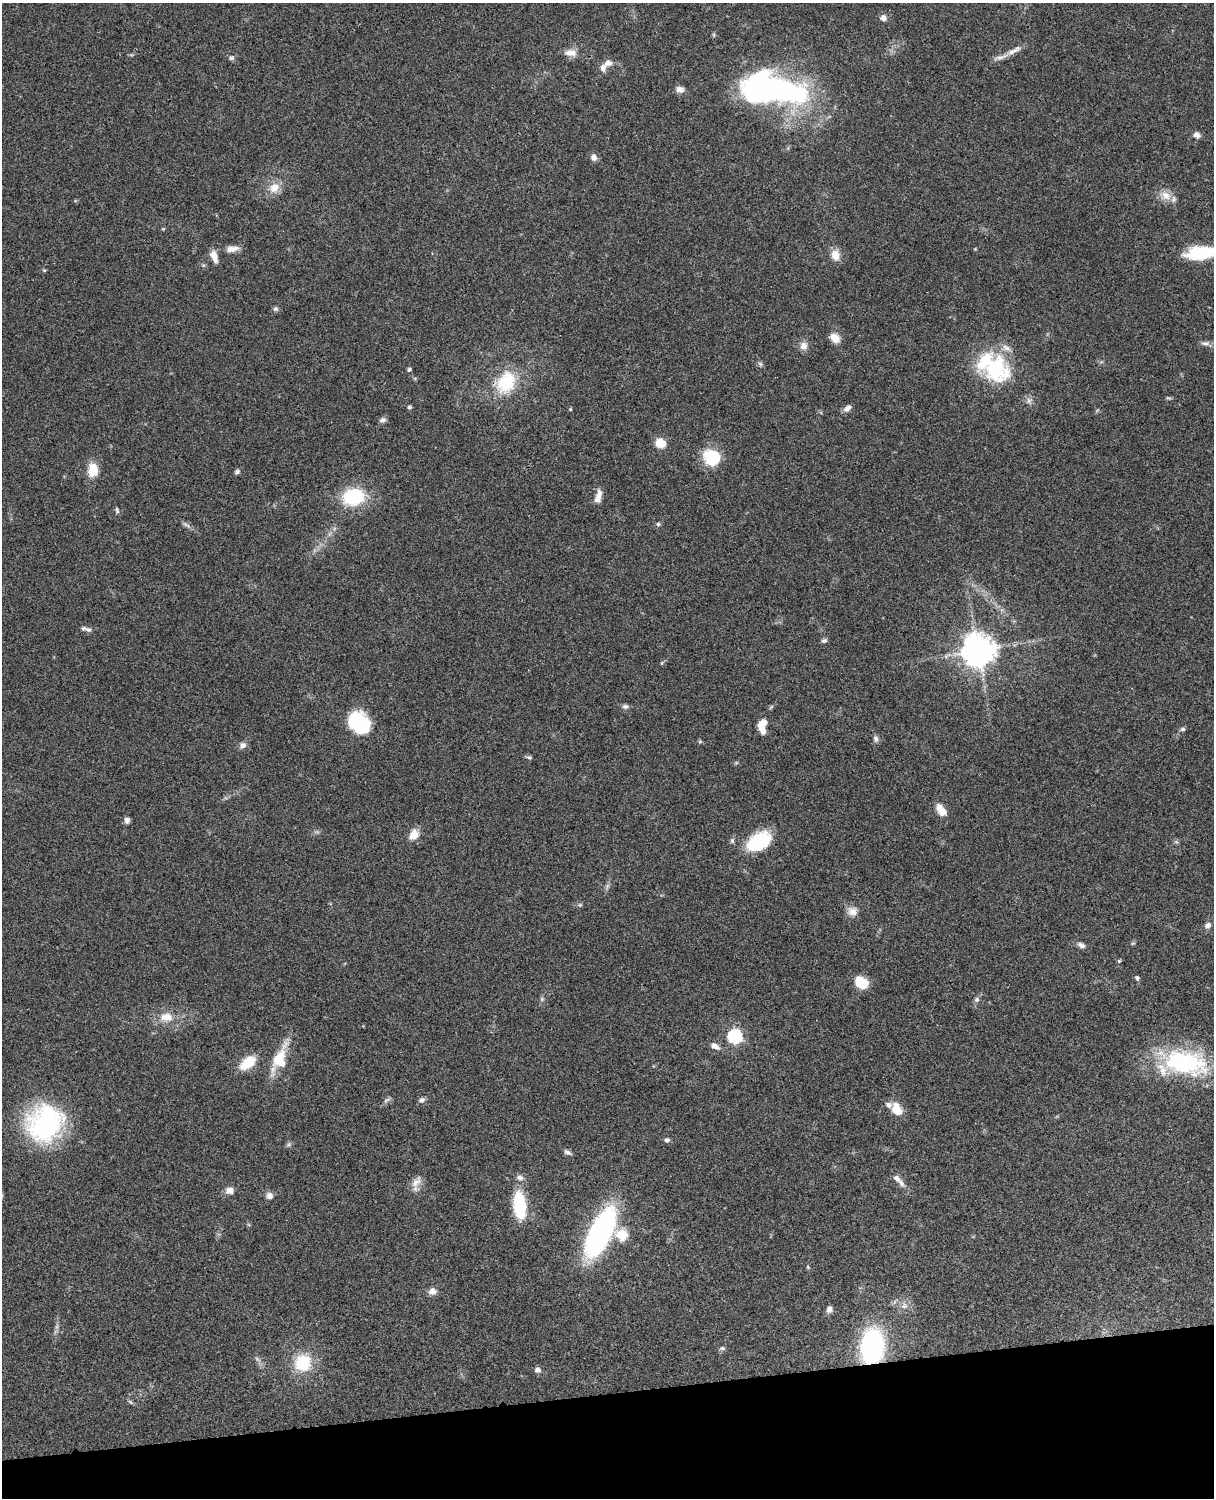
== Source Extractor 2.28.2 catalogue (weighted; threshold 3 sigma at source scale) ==
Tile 10 of 4 x 3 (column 2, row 3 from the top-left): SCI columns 1333-2544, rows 277-1772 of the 5087 x 4926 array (HDU 1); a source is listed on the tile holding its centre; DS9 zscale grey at full resolution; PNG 1216 x 1500 px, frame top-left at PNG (2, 3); no overlay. Shown black and unused: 7% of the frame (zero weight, under 3 of 4 exposures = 6% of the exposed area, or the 3 px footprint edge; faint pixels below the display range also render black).
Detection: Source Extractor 2.28.2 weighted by HDU 2 'WHT'; one run over the whole footprint, this tile lists its part. Background 0.0768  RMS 0.0058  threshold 0.0259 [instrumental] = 3 sigma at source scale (4.5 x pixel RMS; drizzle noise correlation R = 1.50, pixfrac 1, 0.05/0.05 arcsec/px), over >= 5 px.
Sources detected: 115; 4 too faint to see at this stretch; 3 inside a brighter object's white glare — not listed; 9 inside a brighter listed object's ellipse — not listed separately; the other 99 listed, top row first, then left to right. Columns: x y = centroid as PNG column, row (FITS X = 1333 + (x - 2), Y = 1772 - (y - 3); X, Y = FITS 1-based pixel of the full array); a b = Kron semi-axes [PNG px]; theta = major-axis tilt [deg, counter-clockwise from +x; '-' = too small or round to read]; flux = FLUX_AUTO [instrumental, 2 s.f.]
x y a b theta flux
883 18 9 8 - 2.5
1014 50 25 6 28 4.7
571 53 18 10 -4 4.9
231 58 8 6 41 1.4
608 63 11 8 5 3.4
679 89 11 8 -8 3.1
779 89 50 23 -11 130
1197 135 8 7 - 2.6
594 157 8 7 - 3.1
274 188 15 13 40 7.5
1165 195 18 12 -22 6.6
163 229 5 4 - 0.57
232 249 19 8 10 4.4
1200 253 30 13 6 29
835 255 12 9 -77 7.1
214 257 16 7 -73 4.9
44 270 4 4 - 0.77
275 309 6 6 - 1.4
835 338 11 8 -39 6.8
1205 343 13 6 0 2.2
804 346 11 10 - 3.8
760 364 7 5 -45 1.2
995 368 26 23 -53 56
409 369 4 4 - 1.4
506 382 28 21 57 30
1029 401 10 7 52 2.3
409 407 4 4 - 1.4
847 408 10 6 37 2.8
570 409 4 4 - 0.57
382 420 8 6 28 1.9
660 443 11 10 - 8.3
711 457 19 17 -41 21
93 470 16 12 86 11
237 472 6 5 - 1.4
598 496 18 7 75 4.6
354 497 19 14 9 39
117 510 7 4 -81 1.2
658 524 6 5 - 1
187 525 15 4 -35 2.1
89 630 8 6 1 1.7
824 640 7 6 - 1.4
978 650 10 10 - 980
662 663 6 4 89 0.63
625 706 9 6 5 1.7
763 722 8 7 - 5.7
359 723 24 19 -44 34
762 729 13 7 -56 4.6
1183 729 6 5 - 1.2
876 739 9 6 -89 1.8
700 741 5 5 - 0.76
242 745 9 8 - 2.5
529 757 8 5 -14 1.2
736 763 6 4 19 0.71
941 810 16 8 -55 7
127 820 8 6 -89 2
414 835 14 11 56 6.1
732 841 7 5 77 1.3
759 841 27 16 31 31
1176 842 7 4 -1 0.93
607 886 10 4 77 1.5
580 905 7 5 20 0.97
852 911 14 13 - 4.8
1208 925 8 6 39 2.7
1133 943 6 4 18 0.68
1081 945 12 6 -31 2.3
1119 961 5 5 - 0.75
1137 978 7 5 -62 1.2
861 983 15 12 -33 10
542 999 6 5 - 1.1
977 999 8 7 - 1.6
166 1017 19 13 4 9.4
735 1036 6 6 - 110
715 1046 11 7 -23 3.6
280 1060 38 16 70 20
248 1063 19 10 39 15
1185 1063 60 29 -12 68
387 1100 11 4 24 1.4
421 1100 9 7 24 1.8
897 1109 12 8 -63 12
45 1124 32 29 48 110
667 1140 7 6 - 1.5
289 1144 7 5 12 1.2
568 1152 10 5 -26 1.7
897 1178 13 7 -38 3
416 1182 19 10 49 5
230 1190 9 8 - 4.1
270 1196 9 8 - 2.9
519 1205 31 14 -84 28
600 1232 47 19 63 130
622 1234 6 6 - 33
808 1267 6 4 -46 0.71
432 1291 10 9 - 3.3
904 1306 10 8 24 3.3
829 1309 7 6 - 2.9
872 1347 25 17 83 110
722 1348 8 5 0 1.2
303 1363 20 19 - 24
537 1370 6 6 - 2.5
130 1402 8 3 -45 0.91
Overlapping masked pixels (flux is a lower limit): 2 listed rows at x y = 506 382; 872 1347
Isophote crosses this tile's border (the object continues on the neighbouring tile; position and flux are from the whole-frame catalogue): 1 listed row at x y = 1200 253